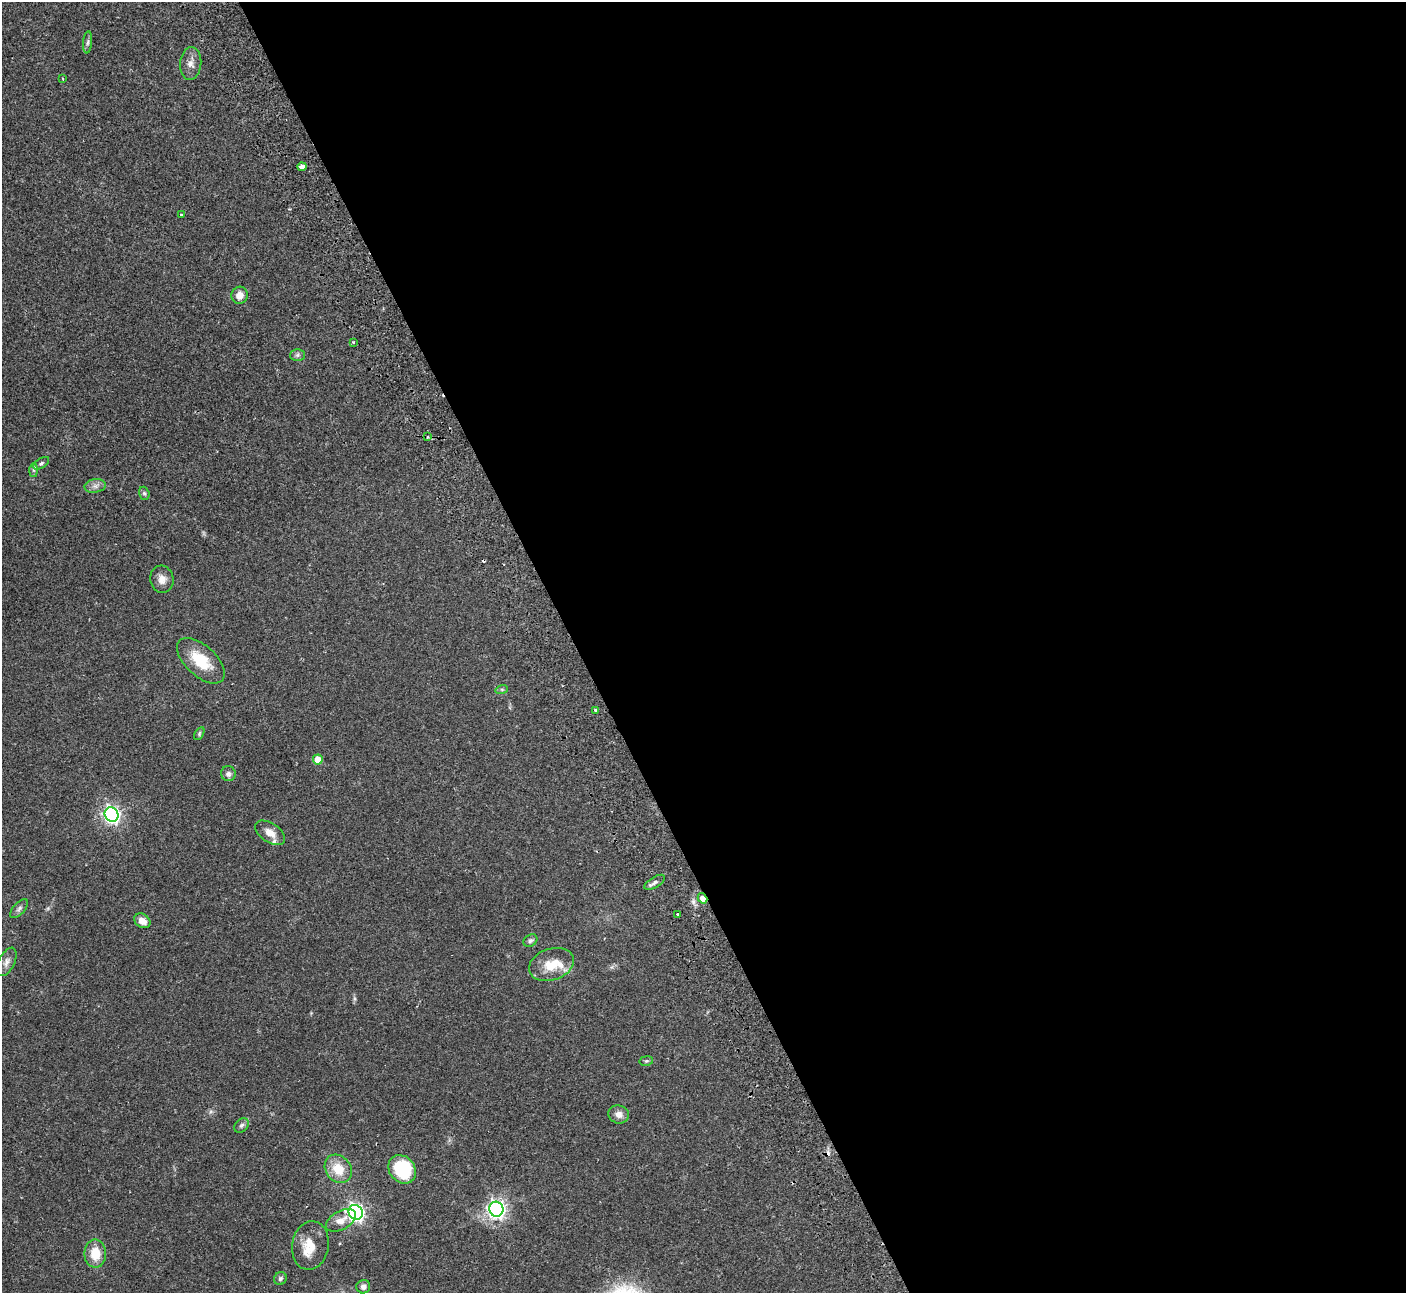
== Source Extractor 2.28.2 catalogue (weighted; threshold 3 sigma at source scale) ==
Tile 8 of 4 x 4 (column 4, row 2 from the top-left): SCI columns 4266-5669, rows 2766-4056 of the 5725 x 5660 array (HDU 1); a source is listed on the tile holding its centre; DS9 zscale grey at full resolution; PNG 1408 x 1295 px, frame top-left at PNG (2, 2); each listed source drawn as its Kron ellipse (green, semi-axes under 4 px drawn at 4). Shown black and unused: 59% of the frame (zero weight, under 2 of 3 exposures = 3% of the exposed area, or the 3 px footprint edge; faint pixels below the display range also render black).
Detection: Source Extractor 2.28.2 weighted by HDU 2 'WHT'; one run over the whole footprint, this tile lists its part. Background 0.103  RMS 0.0083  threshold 0.0371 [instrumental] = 3 sigma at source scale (4.5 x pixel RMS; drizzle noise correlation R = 1.50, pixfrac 1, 0.05/0.05 arcsec/px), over >= 5 px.
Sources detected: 46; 2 cosmic-ray / hot-pixel residue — neither listed nor drawn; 2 inside a brighter listed object's ellipse — not listed separately; the other 42 listed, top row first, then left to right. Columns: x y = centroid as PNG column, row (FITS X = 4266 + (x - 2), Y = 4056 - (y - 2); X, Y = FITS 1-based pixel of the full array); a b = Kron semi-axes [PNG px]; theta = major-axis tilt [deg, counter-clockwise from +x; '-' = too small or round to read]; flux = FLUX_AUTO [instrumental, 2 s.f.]
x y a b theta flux
88 42 11 4 85 2
191 63 16 10 85 6.4
63 79 4 2 - 0.61
302 167 4 3 - 32
181 215 3 3 - 0.72
240 295 8 8 - 7.2
353 342 3 3 - 0.64
297 355 7 6 - 1.9
428 437 3 3 - 1.5
41 463 9 5 32 1.8
34 470 7 4 90 1.4
95 486 11 7 9 3.8
144 493 7 5 -73 1.4
162 579 14 11 -76 6.3
201 661 29 15 -43 25
502 689 6 4 18 1.2
596 710 3 3 - 1.5
199 734 7 4 60 1.1
318 759 5 5 - 12
228 774 7 7 - 3
112 815 7 6 - 280
270 833 17 9 -35 8
655 882 12 5 31 2.7
702 898 5 4 - 5
19 909 12 5 48 2.4
677 914 3 3 - 1.3
142 921 9 6 -35 6.5
530 941 7 5 34 1.8
7 962 15 8 63 4.4
551 965 23 15 19 17
646 1061 7 5 11 1.4
619 1114 10 9 - 5.3
241 1125 8 6 45 2.4
338 1169 15 12 -53 17
402 1169 15 12 -51 50
496 1209 7 7 - 350
356 1212 7 7 - 280
341 1220 16 9 29 7.5
310 1246 24 18 80 15
95 1254 14 11 -90 15
280 1278 7 6 - 1.8
363 1287 7 6 - 3
Overlapping masked pixels (flux is a lower limit): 1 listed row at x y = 702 898